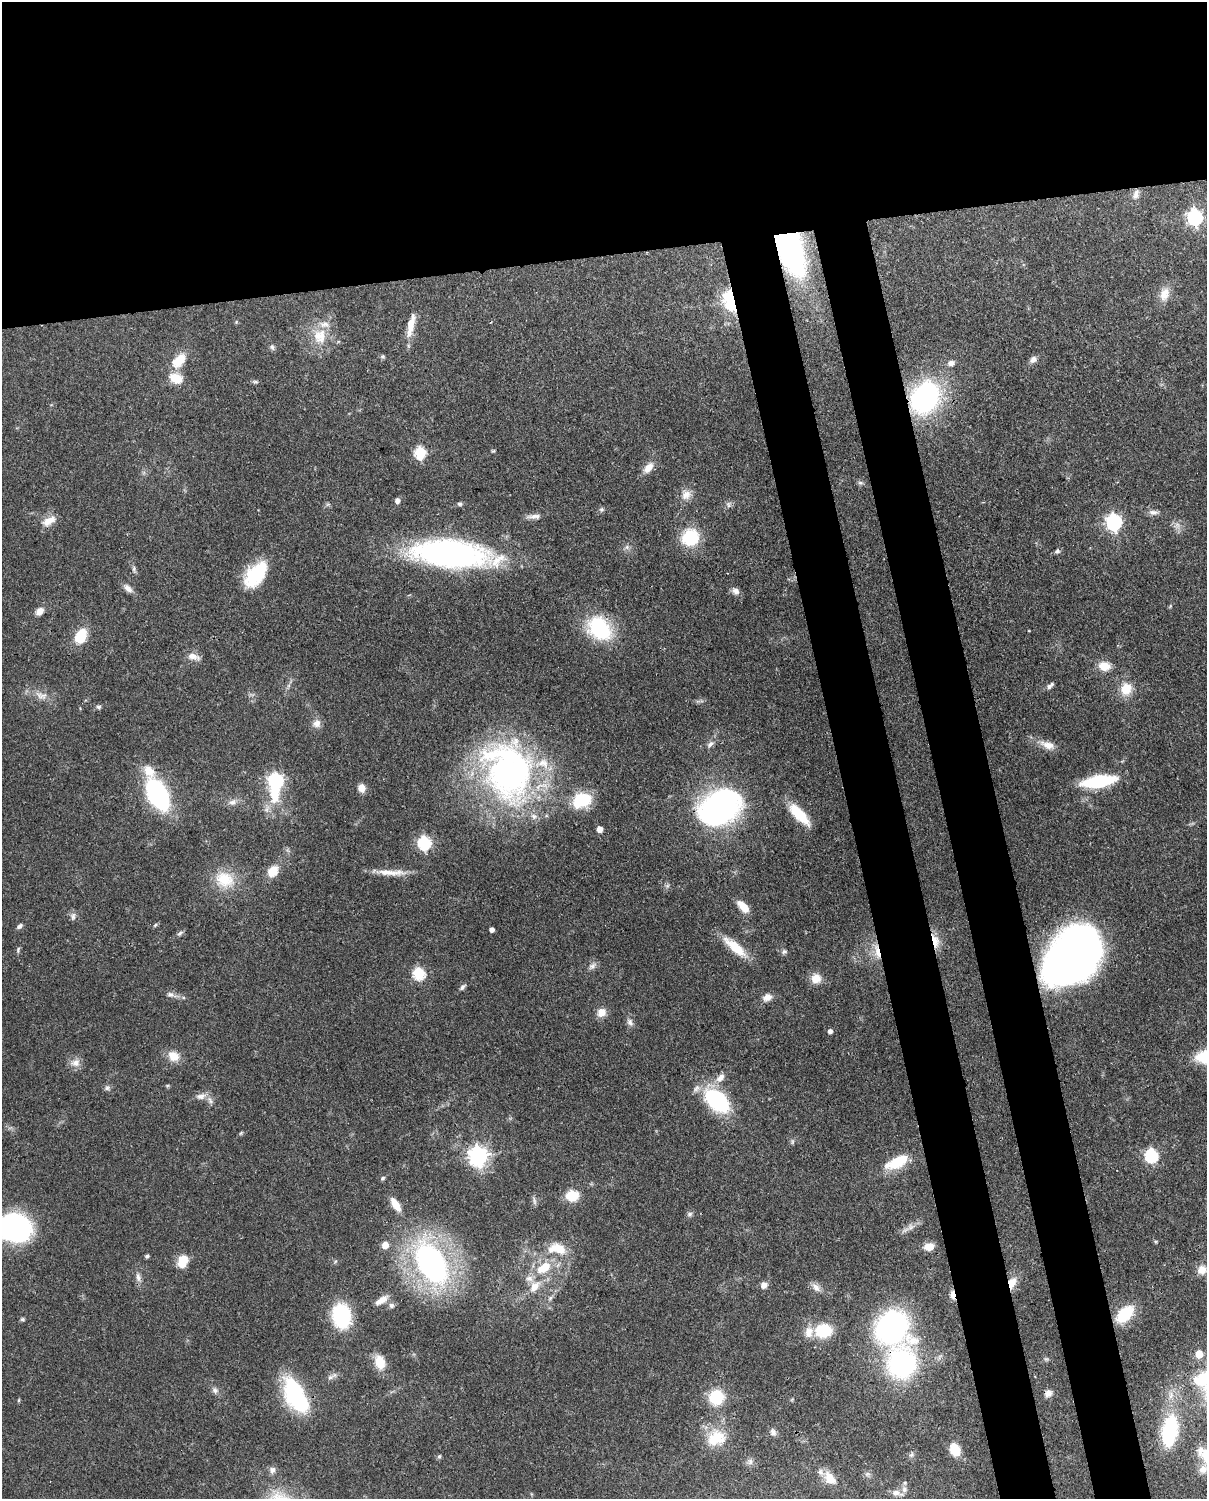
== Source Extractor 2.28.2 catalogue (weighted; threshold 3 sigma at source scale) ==
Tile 2 of 4 x 3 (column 2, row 1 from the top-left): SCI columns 1303-2507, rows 3154-4650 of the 5007 x 4916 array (HDU 1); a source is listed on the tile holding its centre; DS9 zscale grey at full resolution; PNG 1209 x 1501 px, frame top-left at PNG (2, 2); no overlay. Shown black and unused: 25% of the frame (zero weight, under 3 of 4 exposures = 7% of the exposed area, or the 3 px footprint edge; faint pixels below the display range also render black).
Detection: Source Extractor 2.28.2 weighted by HDU 2 'WHT'; one run over the whole footprint, this tile lists its part. Background 0.126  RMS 0.0044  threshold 0.02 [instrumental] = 3 sigma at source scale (4.5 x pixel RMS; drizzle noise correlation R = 1.50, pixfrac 1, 0.05/0.05 arcsec/px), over >= 5 px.
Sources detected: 156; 1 too faint to see at this stretch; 4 inside a brighter object's white glare — not listed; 7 inside a brighter listed object's ellipse — not listed separately; the other 144 listed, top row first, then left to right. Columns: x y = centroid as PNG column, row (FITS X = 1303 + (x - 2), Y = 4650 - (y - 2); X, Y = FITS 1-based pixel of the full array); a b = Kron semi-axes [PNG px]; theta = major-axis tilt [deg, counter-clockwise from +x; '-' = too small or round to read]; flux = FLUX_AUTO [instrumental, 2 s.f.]
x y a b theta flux
1136 194 15 8 71 2.9
1195 217 7 6 - 100
790 249 44 21 -68 110
1164 294 18 12 72 5.5
731 300 10 7 -73 110
236 322 5 4 - 0.44
411 325 30 8 78 7.2
320 336 23 19 -88 12
272 347 9 5 -79 1
383 356 6 5 - 0.78
1033 359 10 7 53 1.9
179 360 18 10 49 9.6
951 363 8 6 5 2
176 378 13 10 -20 9.1
255 382 8 4 -8 0.76
925 398 29 23 56 77
420 453 6 6 - 40
648 468 15 9 49 4.6
860 483 8 5 -19 1.1
686 495 15 13 58 4.4
397 500 5 5 - 2
459 504 6 6 - 0.92
728 505 9 4 -89 1.1
601 509 7 6 - 0.94
1153 512 13 7 -1 2
534 516 21 5 2 2.4
49 521 19 10 28 5
1114 522 7 6 - 120
690 537 18 17 - 20
627 547 7 6 - 1.3
1057 551 7 6 - 1.1
451 554 60 20 -5 180
134 569 9 5 90 1.1
255 575 26 21 55 22
128 588 14 7 -42 2.5
736 591 10 7 -20 2.1
40 611 9 7 47 3.4
599 628 28 21 -44 33
81 636 14 10 63 13
193 656 16 7 -14 3.5
1104 666 14 11 -6 6
1050 686 11 5 41 1.4
1126 689 13 11 61 8.8
41 696 19 10 -23 4.9
98 707 7 5 -2 0.9
317 723 10 10 - 3
710 744 12 7 40 1.9
1047 745 22 10 -19 5.2
149 771 20 13 -49 6.7
507 774 90 50 -64 140
276 780 7 7 - 90
1099 781 35 12 9 28
361 788 9 7 -64 3.3
158 795 24 13 -61 81
582 800 24 17 23 18
233 802 12 8 22 2.4
719 808 35 26 29 130
799 814 30 11 -47 12
600 829 6 5 - 2.9
424 843 6 6 - 69
273 871 13 9 54 7.4
391 872 42 7 -2 6.8
224 879 27 21 -19 15
743 906 17 8 -48 5.5
73 916 11 6 85 1.4
155 925 7 4 45 0.65
19 926 7 5 34 1.3
492 929 4 4 - 2.1
180 933 9 5 34 1.1
935 941 20 9 -77 5.7
735 947 35 10 -41 11
18 950 10 3 72 0.67
784 952 7 7 - 1.1
877 952 25 7 -78 5.7
1072 955 51 37 51 300
592 966 11 8 37 2
419 974 6 6 - 48
816 978 12 11 - 5.3
462 987 9 5 48 1.3
170 994 11 7 -16 1.9
767 997 11 9 18 3.1
601 1012 12 10 50 3.8
630 1022 10 7 -75 1.9
830 1031 4 4 - 1.9
173 1056 14 11 -29 6.1
75 1063 14 11 11 3.2
720 1078 14 8 48 3.9
107 1088 6 6 - 1.1
201 1096 14 8 12 2.9
717 1101 21 13 -40 55
241 1133 6 4 71 0.53
792 1142 8 4 90 0.75
478 1156 7 7 - 250
1151 1156 6 6 - 65
896 1162 22 10 27 18
383 1178 6 4 19 0.78
572 1196 11 9 7 11
534 1201 13 4 -84 1.1
395 1204 17 7 -56 5.5
690 1214 7 6 - 1
15 1227 27 23 -16 93
911 1227 11 7 27 2.5
385 1245 5 5 - 6.7
929 1247 11 8 9 4.7
557 1249 26 14 -6 10
147 1256 5 4 - 0.88
182 1261 14 10 71 8.1
431 1263 32 19 -58 150
544 1268 20 12 33 12
1202 1270 11 11 - 4
138 1277 13 7 -80 2.3
1012 1283 13 8 71 6
764 1285 9 8 - 2.2
534 1286 16 10 47 6.2
816 1287 14 8 -53 2.7
953 1295 10 5 -85 4
550 1298 6 6 - 1
381 1300 18 7 32 3.7
391 1305 7 7 - 1.4
1125 1314 16 10 45 20
341 1316 18 14 -83 39
22 1319 6 4 0 0.73
892 1327 26 26 - 100
824 1331 17 14 11 17
1199 1354 5 5 - 10
380 1362 17 12 -69 7.6
902 1363 24 20 80 86
330 1377 12 6 26 1.8
215 1390 9 8 - 1.8
1048 1393 9 8 - 2.2
296 1396 35 16 -60 54
716 1397 16 15 - 15
19 1400 5 3 - 0.48
1170 1431 22 11 81 48
773 1432 9 8 - 1.6
716 1438 26 19 20 14
955 1450 12 9 -66 9.4
911 1455 8 4 58 1
1205 1455 31 17 -51 12
439 1456 6 5 - 0.71
750 1462 9 7 -89 1.6
272 1470 8 8 - 1.8
830 1478 19 12 -54 6.7
896 1493 15 7 -12 2.6
Overlapping masked pixels (flux is a lower limit): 12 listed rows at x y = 790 249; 731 300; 925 398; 451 554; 719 808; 935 941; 877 952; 1072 955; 1012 1283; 953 1295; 902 1363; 296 1396
Isophote crosses this tile's border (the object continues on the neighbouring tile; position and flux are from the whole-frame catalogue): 2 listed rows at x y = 15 1227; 1205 1455